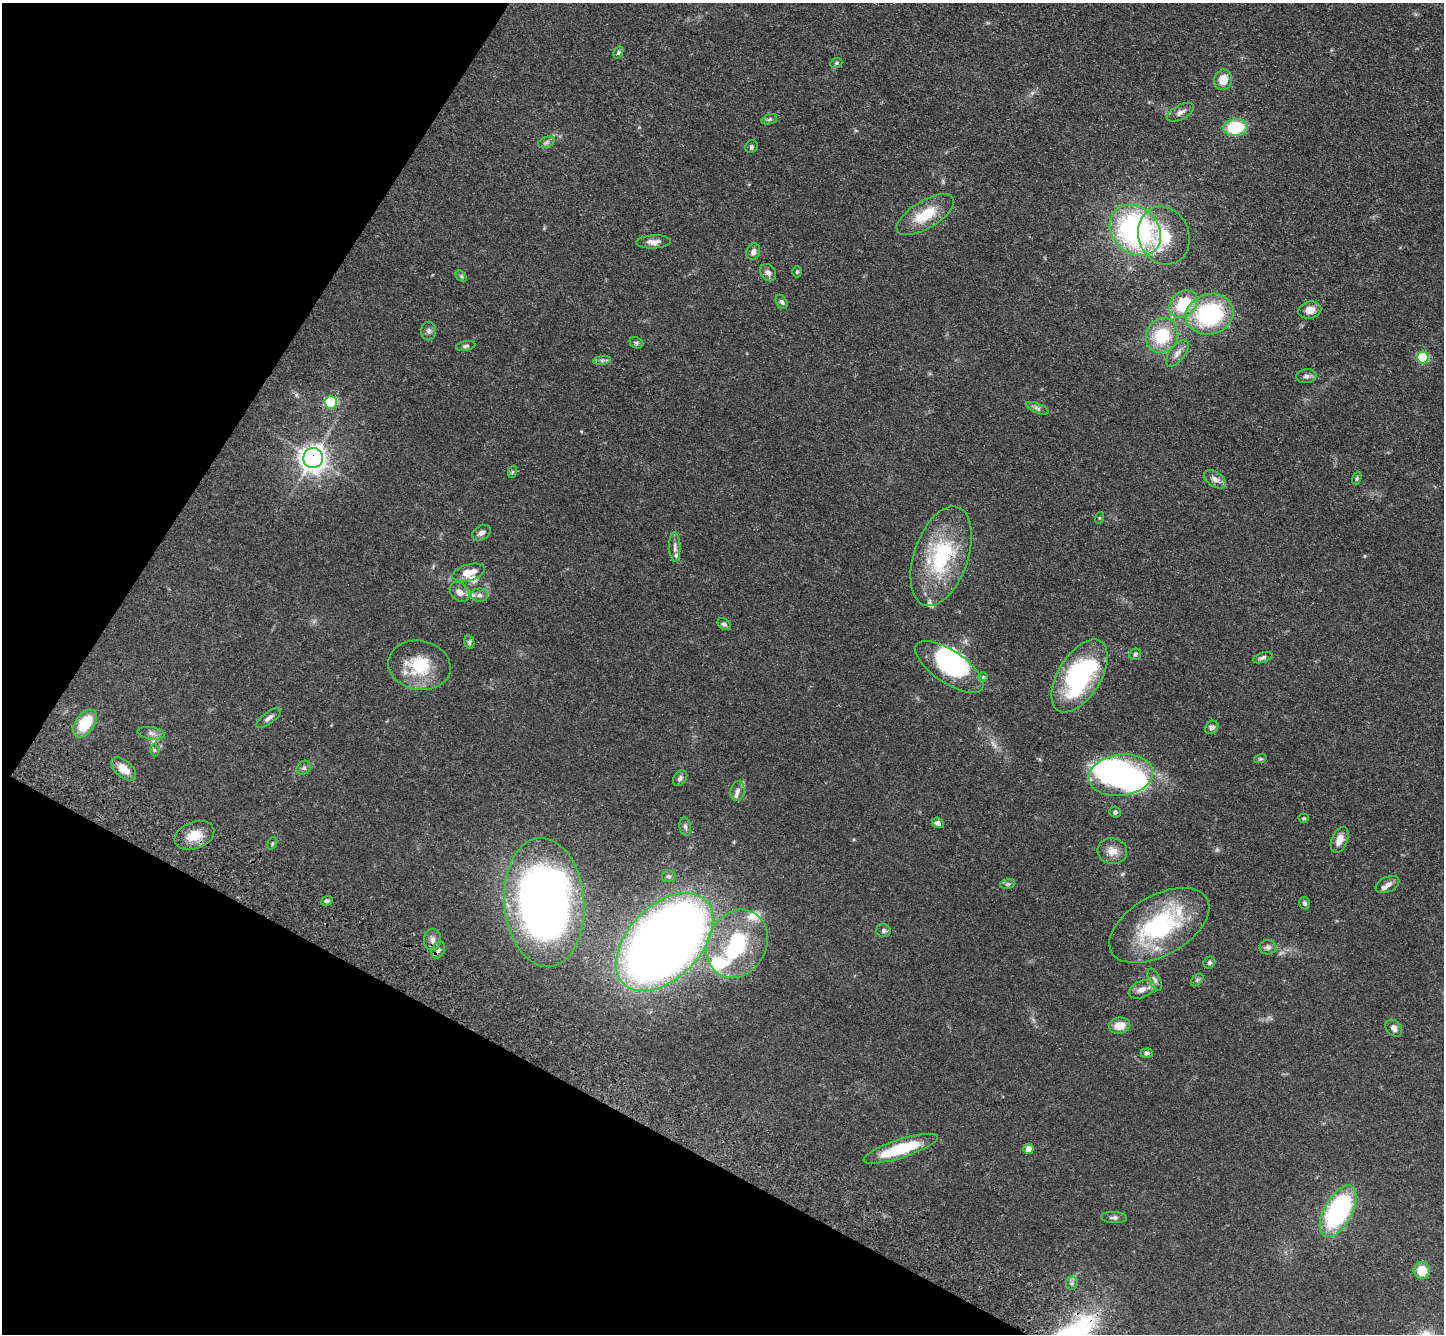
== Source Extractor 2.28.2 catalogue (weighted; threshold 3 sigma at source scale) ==
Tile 9 of 4 x 4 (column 1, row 3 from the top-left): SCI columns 67-1508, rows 1722-3053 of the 5900 x 5969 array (HDU 1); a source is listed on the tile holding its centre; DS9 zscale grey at full resolution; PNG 1446 x 1336 px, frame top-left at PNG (2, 3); each listed source drawn as its Kron ellipse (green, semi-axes under 4 px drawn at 4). Shown black and unused: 25% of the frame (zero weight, under 3 of 4 exposures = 6% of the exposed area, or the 3 px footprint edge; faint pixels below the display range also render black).
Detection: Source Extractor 2.28.2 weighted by HDU 2 'WHT'; one run over the whole footprint, this tile lists its part. Background 0.0549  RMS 0.0056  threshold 0.0252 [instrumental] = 3 sigma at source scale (4.5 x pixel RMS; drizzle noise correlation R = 1.50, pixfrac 1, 0.05/0.05 arcsec/px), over >= 5 px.
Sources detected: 111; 2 too faint to see at this stretch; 4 inside a brighter object's white glare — neither listed nor drawn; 11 inside a brighter listed object's ellipse — not listed separately; the other 94 listed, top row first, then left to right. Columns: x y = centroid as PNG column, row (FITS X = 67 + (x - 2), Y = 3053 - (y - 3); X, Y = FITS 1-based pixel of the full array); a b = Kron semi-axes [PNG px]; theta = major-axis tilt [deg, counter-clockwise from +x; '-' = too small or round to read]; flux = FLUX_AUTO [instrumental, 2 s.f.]
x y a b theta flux
618 53 6 4 62 0.93
836 63 6 5 - 0.88
1223 80 10 9 - 7.8
1180 112 15 7 27 2.7
769 119 8 5 20 1.2
1235 128 12 8 8 24
546 142 9 5 21 1.5
751 147 7 6 - 1.2
925 215 32 13 31 18
1135 230 28 23 -44 130
1164 236 30 25 -69 22
654 242 17 6 2 3.7
753 252 8 7 - 2.5
797 272 5 4 - 0.81
768 273 9 7 -54 2.3
461 276 6 4 -46 0.86
782 302 8 5 -57 1.5
1183 304 15 12 41 23
1310 310 11 8 12 5.3
1210 314 24 20 17 59
429 331 9 7 -90 1.8
1162 335 18 15 61 25
636 343 7 5 -22 0.98
466 346 10 5 11 1.3
1177 353 16 7 53 3.7
1423 358 6 5 - 30
602 360 9 4 8 1.2
1306 376 10 7 5 2
331 402 6 6 - 28
1037 408 12 4 -24 1.6
313 458 10 10 - 350
512 472 6 4 72 0.73
1357 478 7 4 72 0.84
1215 479 12 7 -33 3.1
1099 518 6 4 72 0.59
481 533 10 6 31 2.3
675 547 15 5 -88 2.5
941 556 52 27 71 51
468 573 16 8 16 7.2
460 592 11 8 -44 3.9
480 595 8 6 -1 2.1
724 624 7 5 -37 1.3
469 642 7 5 -78 1.1
1135 654 6 5 - 1.1
1263 658 10 5 19 1.5
419 665 31 24 -10 23
949 667 39 16 -34 40
1080 676 41 21 58 87
983 677 5 5 - 0.81
269 718 15 5 37 2.3
85 723 15 9 56 21
1212 727 7 6 - 2.1
151 733 14 6 -9 2.5
154 750 6 4 -71 0.8
1260 759 6 4 18 0.86
304 768 8 6 42 1.4
124 769 15 8 -41 7
1121 775 32 20 8 84
680 778 8 6 50 1.6
738 791 10 7 81 2.3
1115 812 5 5 - 1.4
1304 818 5 4 - 0.71
938 823 6 5 - 2.1
685 827 9 5 -79 1.5
194 835 21 13 20 9.8
1340 840 14 8 69 4.9
272 843 6 4 71 0.74
1112 851 15 13 -10 5.6
669 876 6 6 - 1.1
1008 884 8 4 15 1
1388 885 12 7 25 2.5
327 901 6 4 20 1
544 902 64 40 -86 370
1305 903 6 5 - 1.1
1159 925 55 30 29 63
884 931 7 6 - 1.2
432 940 11 8 89 2.7
665 942 59 36 46 650
737 944 35 29 62 45
1268 947 8 7 - 1.9
438 950 9 6 63 1.8
1209 963 6 5 - 0.97
1155 980 12 5 -63 1.8
1197 980 7 4 45 0.94
1142 989 14 8 22 4.2
1120 1026 10 8 9 6.8
1394 1028 9 7 -48 2.6
1147 1053 6 5 - 1.3
901 1149 39 9 18 28
1028 1149 5 5 - 5
1338 1211 28 14 61 93
1114 1218 13 5 -2 1.6
1422 1270 8 8 - 10
1072 1283 6 6 - 1.4
Overlapping masked pixels (flux is a lower limit): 2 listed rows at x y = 313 458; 941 556